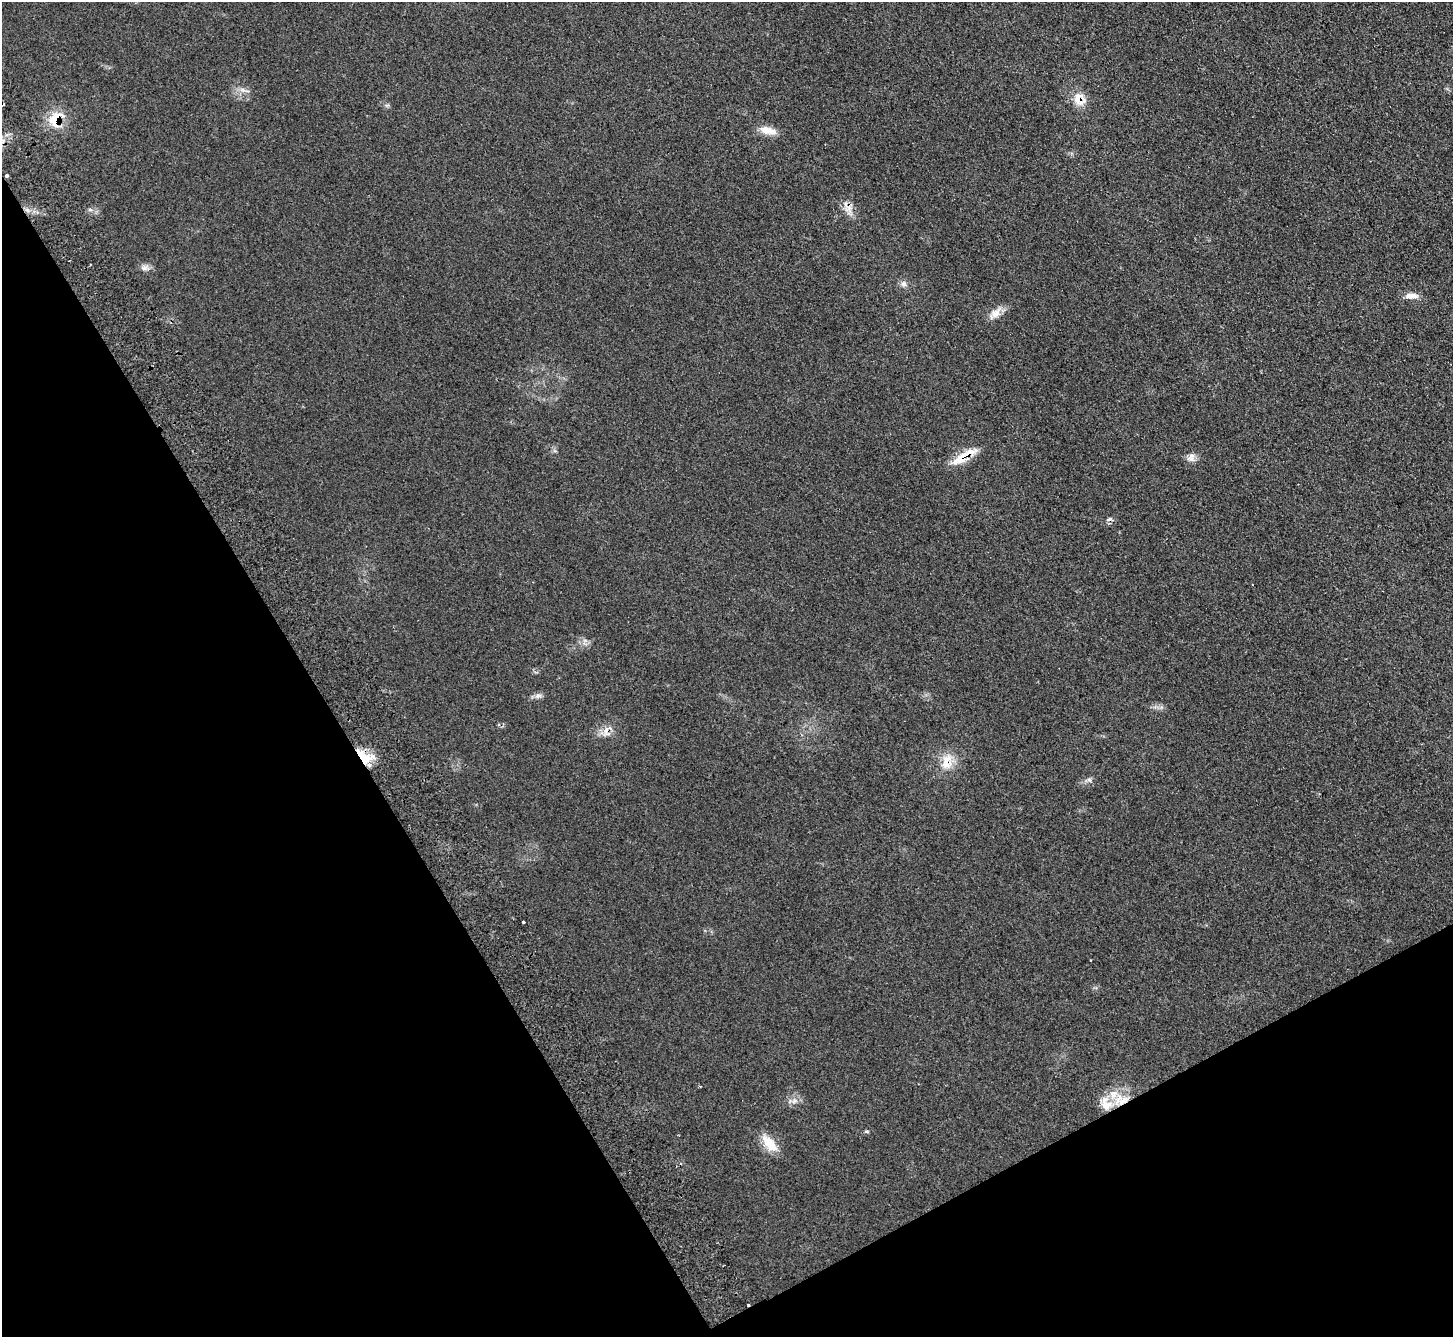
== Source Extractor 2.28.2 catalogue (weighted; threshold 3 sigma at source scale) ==
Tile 14 of 4 x 4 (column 2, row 4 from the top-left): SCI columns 1500-2950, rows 189-1523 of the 5902 x 5856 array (HDU 1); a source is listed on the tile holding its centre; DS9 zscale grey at full resolution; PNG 1455 x 1339 px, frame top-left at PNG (2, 2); no overlay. Shown black and unused: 29% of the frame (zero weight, under 2 of 3 exposures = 3% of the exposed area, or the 3 px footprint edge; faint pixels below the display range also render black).
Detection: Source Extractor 2.28.2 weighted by HDU 2 'WHT'; one run over the whole footprint, this tile lists its part. Background 0.107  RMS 0.011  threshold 0.0477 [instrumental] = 3 sigma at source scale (4.5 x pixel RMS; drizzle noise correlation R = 1.50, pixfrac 1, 0.05/0.05 arcsec/px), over >= 5 px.
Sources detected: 27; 1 inside a brighter object's white glare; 2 cosmic-ray / hot-pixel residue — not listed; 2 inside a brighter listed object's ellipse — not listed separately; the other 22 listed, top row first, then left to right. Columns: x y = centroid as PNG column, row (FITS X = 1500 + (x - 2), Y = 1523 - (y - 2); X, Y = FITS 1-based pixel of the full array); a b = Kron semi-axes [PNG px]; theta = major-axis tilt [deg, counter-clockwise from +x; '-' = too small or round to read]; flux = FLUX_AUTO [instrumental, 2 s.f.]
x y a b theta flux
243 90 8 5 -11 3.9
1079 99 17 14 -63 16
55 119 18 13 62 29
768 130 23 9 -12 12
6 175 4 3 - 2.9
849 209 13 9 45 8.2
144 267 12 7 13 4.6
904 284 8 8 - 4
1411 296 17 8 -2 8.3
995 313 20 10 42 10
963 457 35 9 33 25
1191 459 11 8 -7 5.5
538 696 9 7 14 3.8
606 732 17 11 88 9.1
364 760 21 15 89 28
946 762 25 14 78 19
1089 780 7 7 - 3
523 922 3 3 - 3
794 1101 9 5 64 4
1106 1104 20 16 -49 19
867 1131 6 3 -9 1.3
769 1143 26 12 -49 19
Overlapping masked pixels (flux is a lower limit): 8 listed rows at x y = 1079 99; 55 119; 6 175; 849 209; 963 457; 606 732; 364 760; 946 762